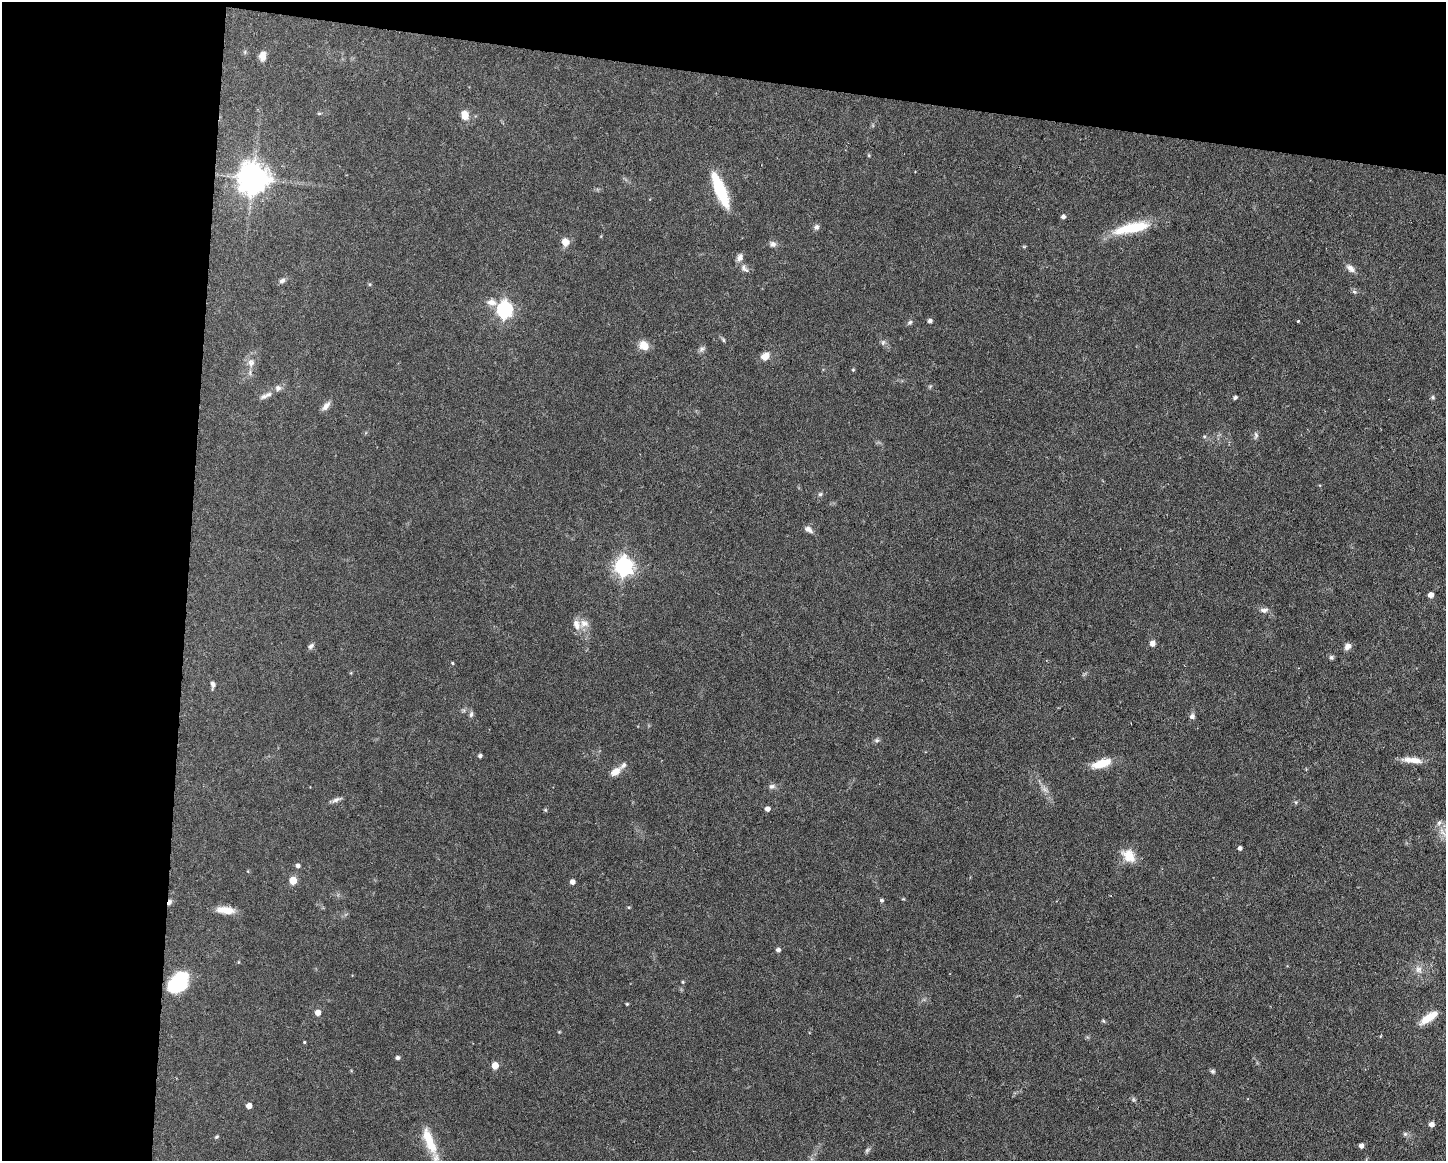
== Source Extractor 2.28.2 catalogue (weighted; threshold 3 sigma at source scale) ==
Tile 1 of 3 x 4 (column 1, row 1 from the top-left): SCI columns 222-1665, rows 3479-4637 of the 4662 x 4637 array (HDU 1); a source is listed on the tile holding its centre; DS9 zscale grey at full resolution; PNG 1448 x 1163 px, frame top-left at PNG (2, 2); no overlay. Shown black and unused: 19% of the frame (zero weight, under 3 of 6 exposures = <1% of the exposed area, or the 3 px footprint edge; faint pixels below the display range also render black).
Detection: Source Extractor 2.28.2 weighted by HDU 2 'WHT'; one run over the whole footprint, this tile lists its part. Background 0.0934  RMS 0.0049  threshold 0.0202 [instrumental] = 3 sigma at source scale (4.09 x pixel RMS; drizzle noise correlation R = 1.36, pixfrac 0.8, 0.05/0.05 arcsec/px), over >= 5 px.
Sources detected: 93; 1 too faint to see at this stretch — not listed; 6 inside a brighter listed object's ellipse — not listed separately; the other 86 listed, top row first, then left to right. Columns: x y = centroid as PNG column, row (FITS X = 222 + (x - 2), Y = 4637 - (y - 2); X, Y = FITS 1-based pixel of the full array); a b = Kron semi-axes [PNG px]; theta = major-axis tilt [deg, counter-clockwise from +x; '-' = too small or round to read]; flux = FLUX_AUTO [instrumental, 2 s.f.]
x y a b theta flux
263 56 10 7 88 3.4
319 113 6 4 0 0.54
465 115 9 7 -71 5.1
869 155 5 3 - 0.47
253 178 9 9 - 750
720 190 35 9 -68 24
1063 217 5 4 - 1.4
816 227 7 6 - 1.3
1132 228 46 11 12 18
565 242 10 9 - 3.4
773 244 8 7 - 1.6
740 257 10 7 70 2.1
1350 268 12 7 -42 2.6
744 269 15 6 -45 2.1
282 281 9 6 25 1.3
1354 292 6 4 -2 0.81
491 302 12 8 -10 3.3
504 310 7 6 - 120
930 321 5 4 - 1.5
1298 321 3 3 - 0.51
910 322 7 5 44 0.96
723 340 6 4 -88 0.59
883 342 8 5 70 0.96
644 345 11 10 - 5
702 349 9 6 49 1.3
765 356 10 8 30 4.1
251 363 12 9 -85 3.1
853 370 4 4 - 0.5
278 388 8 7 - 1.7
269 394 10 7 18 1.8
1235 397 5 4 - 0.96
1433 397 5 5 - 0.74
326 406 13 6 51 2.6
1256 435 10 5 85 1.2
820 494 6 5 - 0.77
808 529 11 6 -34 2.1
624 566 7 7 - 190
1431 595 4 4 - 3
1264 610 12 6 1 1.8
576 624 15 9 -72 3.8
1152 643 7 6 - 2.1
311 646 9 6 44 1.3
1347 646 8 7 - 2.3
1331 657 6 6 - 0.92
452 663 4 3 - 0.51
213 685 9 5 -88 1.5
471 714 9 5 75 1.1
1192 716 6 6 - 1.5
877 740 7 5 0 1
480 756 4 3 - 1.2
1412 760 26 6 -5 5.3
1102 763 20 8 17 10
615 772 12 7 36 4.4
772 786 9 7 8 1.5
1044 789 9 5 -31 1.5
336 800 15 5 22 1.7
767 809 5 4 - 2.3
545 810 5 4 - 0.5
1439 823 8 6 72 1.5
1240 848 4 4 - 1.4
1129 856 20 14 -45 7.1
298 866 5 4 - 1.6
293 880 5 5 - 13
573 882 4 4 - 2.5
882 900 5 4 - 0.82
169 902 8 4 64 1.4
225 910 21 8 -5 6.3
778 950 4 4 - 1.6
1418 969 11 8 -51 2.8
178 982 25 17 49 25
683 982 4 4 - 0.51
627 1004 3 3 - 0.54
318 1013 5 5 - 3.9
1427 1018 19 9 35 7.5
1103 1021 5 5 - 0.58
304 1042 3 3 - 0.47
397 1058 5 4 - 1.3
495 1065 5 5 - 6.9
1212 1071 7 5 -31 0.86
249 1106 4 4 - 3.4
1432 1124 5 5 - 2.5
1405 1134 6 6 - 0.98
217 1137 6 4 40 0.62
429 1141 35 12 -66 12
1361 1146 5 4 - 2.1
867 1150 8 5 49 0.96
Overlapping masked pixels (flux is a lower limit): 1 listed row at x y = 169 902